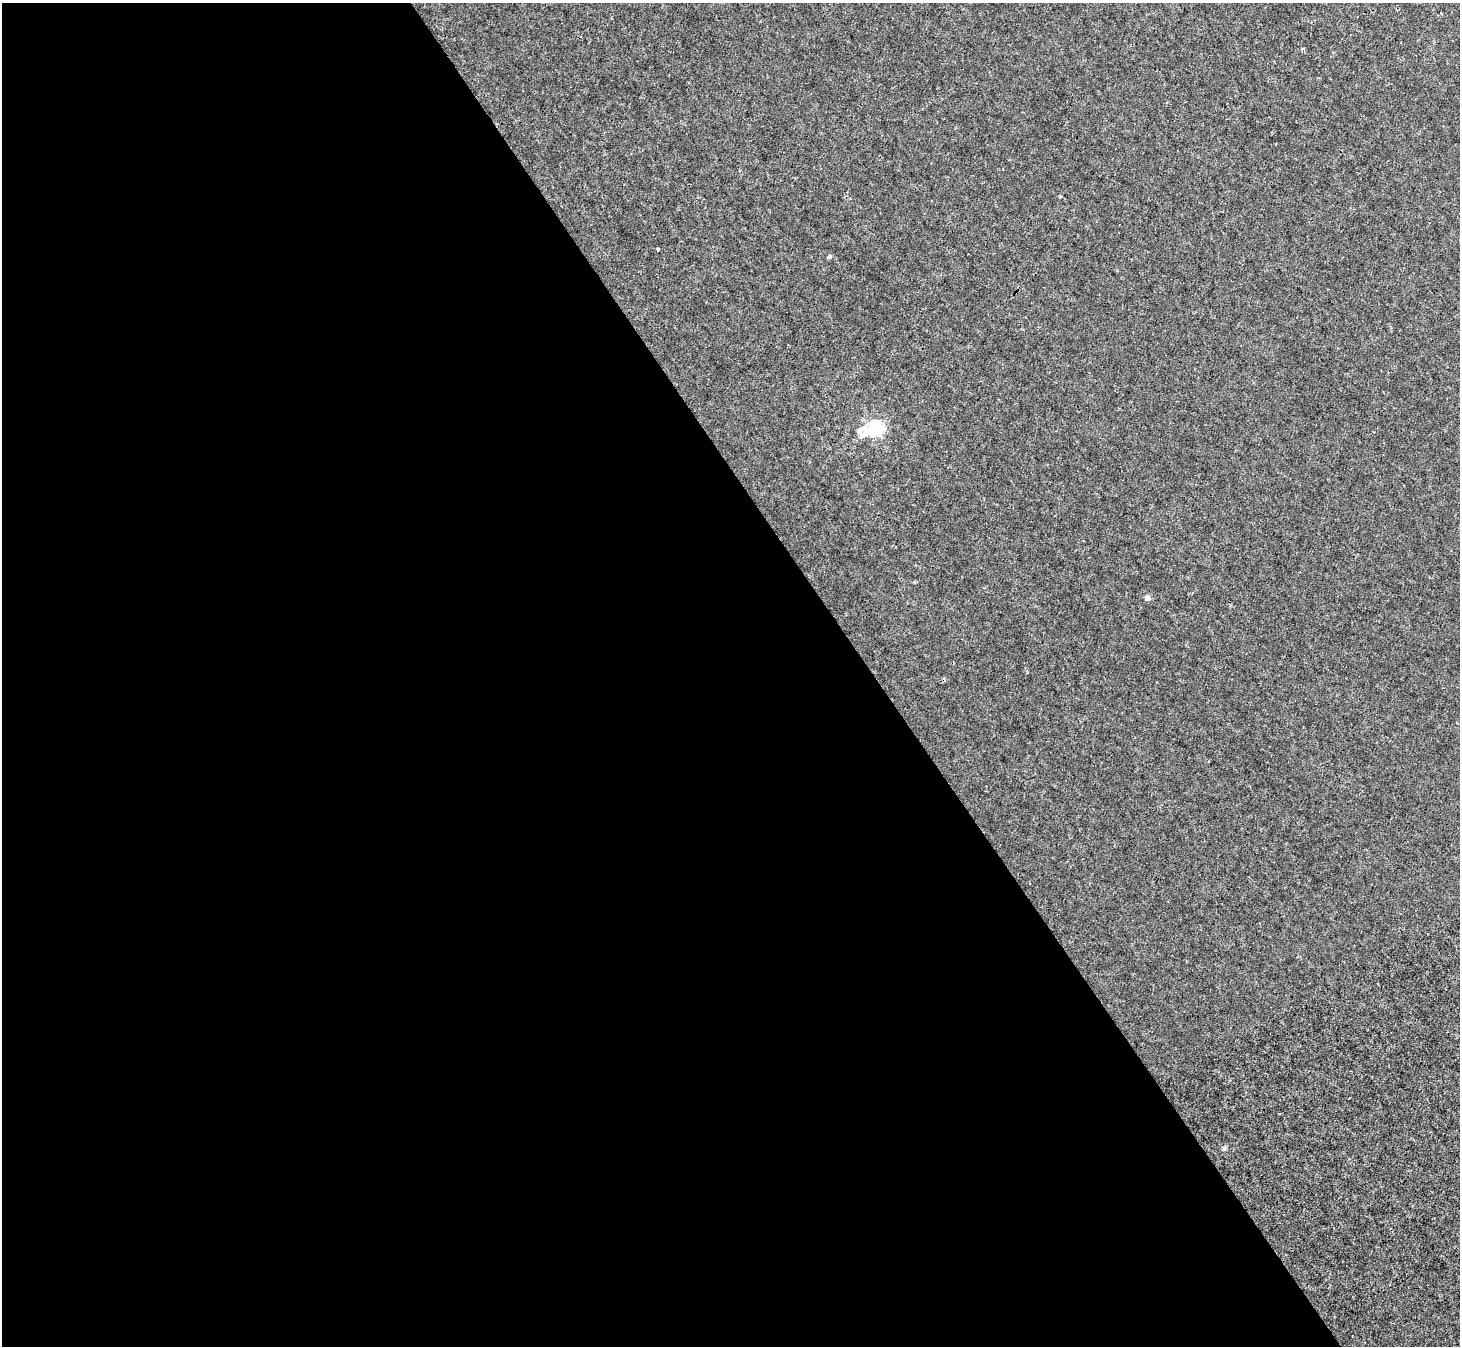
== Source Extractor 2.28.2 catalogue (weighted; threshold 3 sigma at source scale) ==
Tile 9 of 4 x 4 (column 1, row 3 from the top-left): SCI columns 3-1460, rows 1637-2980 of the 5832 x 5824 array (HDU 1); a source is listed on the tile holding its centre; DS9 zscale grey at full resolution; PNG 1462 x 1348 px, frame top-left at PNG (2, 3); no overlay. Shown black and unused: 60% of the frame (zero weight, under 3 of 4 exposures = <1% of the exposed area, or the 3 px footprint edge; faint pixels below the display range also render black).
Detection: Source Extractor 2.28.2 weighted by HDU 2 'WHT'; one run over the whole footprint, this tile lists its part. Background 6.02e-04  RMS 0.0023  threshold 0.0104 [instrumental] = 3 sigma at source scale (4.5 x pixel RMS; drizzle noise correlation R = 1.50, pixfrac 1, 0.05/0.05 arcsec/px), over >= 5 px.
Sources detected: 6; all 6 listed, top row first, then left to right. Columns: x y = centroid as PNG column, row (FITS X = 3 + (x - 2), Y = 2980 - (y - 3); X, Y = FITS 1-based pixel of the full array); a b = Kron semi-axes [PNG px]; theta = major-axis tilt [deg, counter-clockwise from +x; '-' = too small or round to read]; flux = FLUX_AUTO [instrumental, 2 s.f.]
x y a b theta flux
1303 49 4 3 - 0.3
658 249 3 3 - 0.23
830 256 4 4 - 0.61
875 429 8 6 14 59
1147 598 4 4 - 1.9
1224 1148 5 5 - 0.39